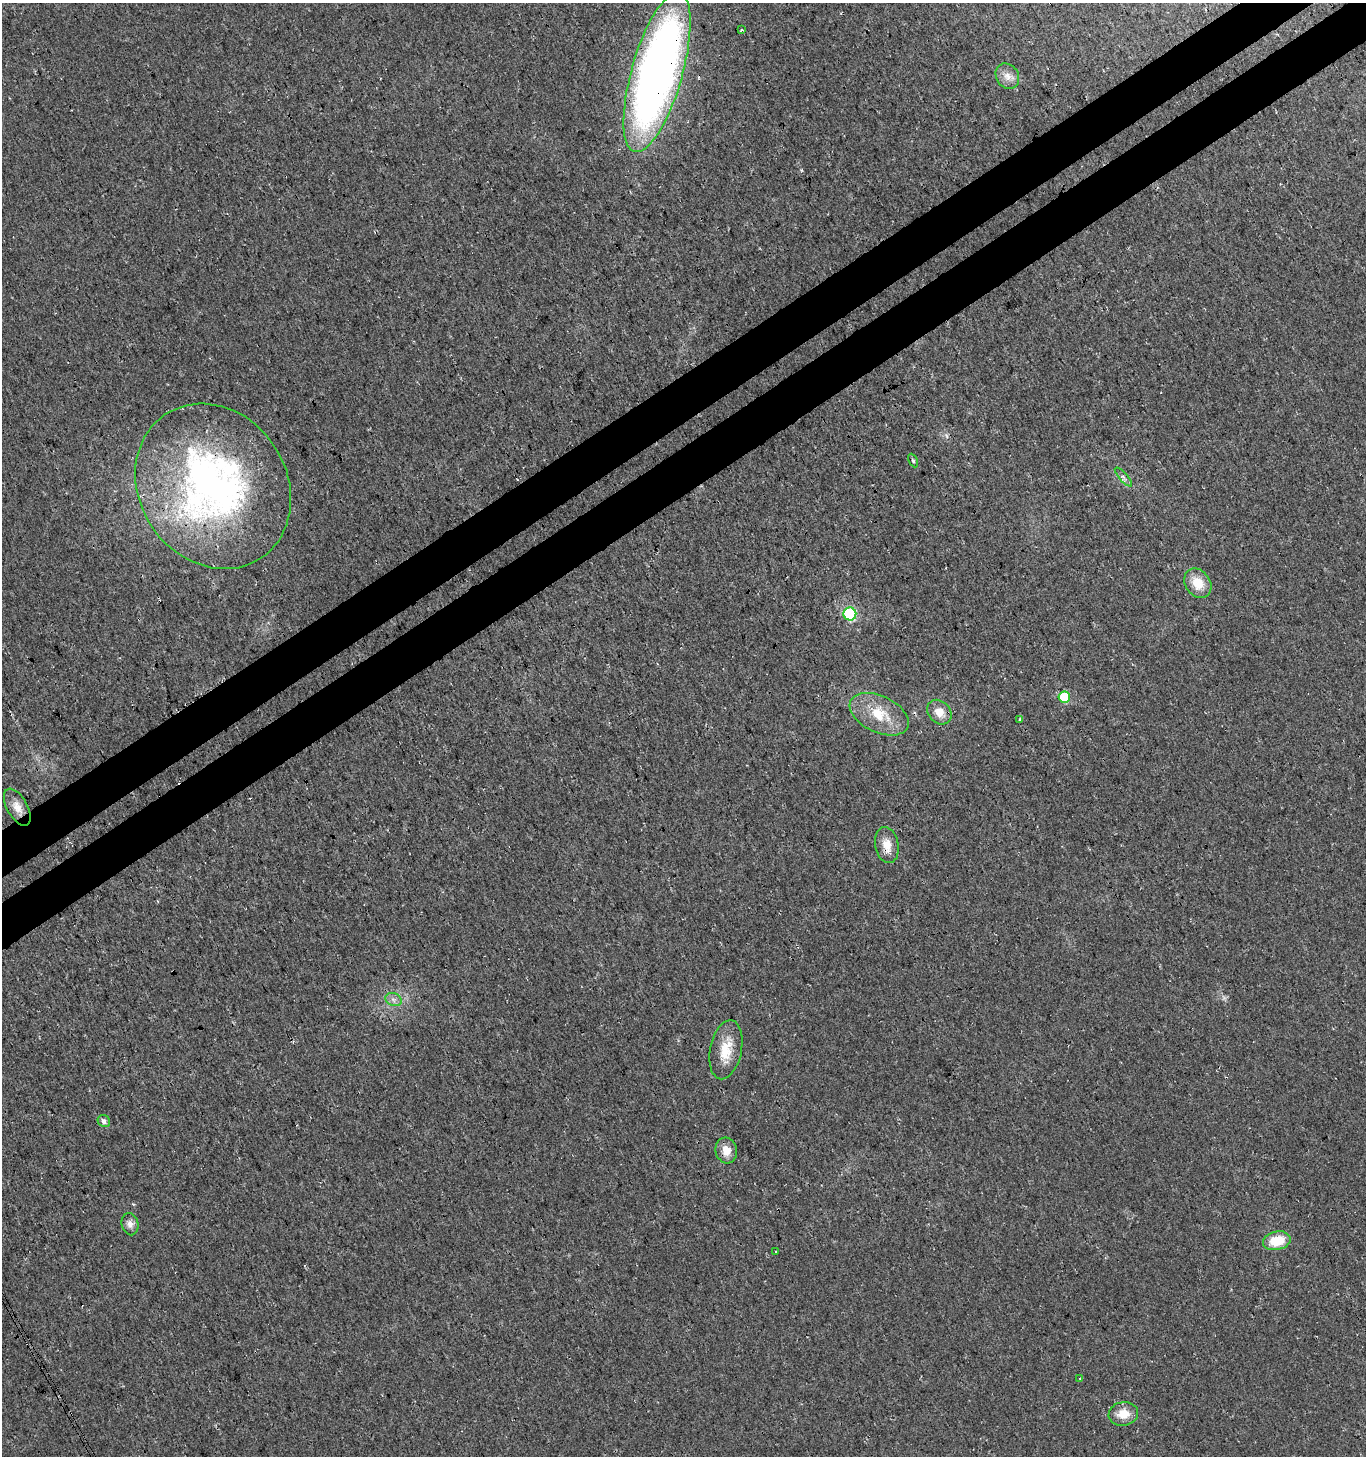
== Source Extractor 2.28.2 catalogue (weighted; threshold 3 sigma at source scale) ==
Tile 10 of 4 x 4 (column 2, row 3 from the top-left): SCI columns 1570-2933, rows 1504-2957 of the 5806 x 5921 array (HDU 1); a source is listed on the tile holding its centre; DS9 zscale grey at full resolution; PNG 1368 x 1458 px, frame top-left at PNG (2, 3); each listed source drawn as its Kron ellipse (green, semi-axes under 4 px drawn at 4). Shown black and unused: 7% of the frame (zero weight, under 3 of 4 exposures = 5% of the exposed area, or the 3 px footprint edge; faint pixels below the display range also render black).
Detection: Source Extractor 2.28.2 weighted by HDU 2 'WHT'; one run over the whole footprint, this tile lists its part. Background 0.0165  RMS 0.007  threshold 0.0317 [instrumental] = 3 sigma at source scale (4.5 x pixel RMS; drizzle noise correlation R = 1.50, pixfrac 1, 0.0396/0.0396 arcsec/px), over >= 5 px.
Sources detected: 24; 1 inside a brighter listed object's ellipse — not listed separately; the other 23 listed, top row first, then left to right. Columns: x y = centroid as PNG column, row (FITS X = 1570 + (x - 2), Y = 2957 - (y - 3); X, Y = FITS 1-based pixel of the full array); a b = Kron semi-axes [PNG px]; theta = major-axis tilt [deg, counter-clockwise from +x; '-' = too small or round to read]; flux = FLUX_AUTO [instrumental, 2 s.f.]
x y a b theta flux
741 30 3 3 - 1.1
657 72 83 25 74 540
1007 76 13 11 -54 6.2
913 461 7 4 -64 1.2
1123 477 12 3 -48 1.7
213 486 86 73 -56 310
1198 583 16 12 -54 14
850 614 6 6 - 78
1064 697 6 5 - 29
939 712 13 11 -46 8.2
879 714 31 18 -25 23
1020 719 3 3 - 5.6
17 807 20 10 -61 8.1
887 845 18 11 -79 9
394 1000 8 6 -20 2.9
726 1050 30 15 78 17
104 1121 6 5 - 2.8
726 1150 13 10 -75 8
130 1224 11 8 -77 4.1
1277 1241 14 9 13 19
775 1252 3 2 - 0.82
1080 1378 3 2 - 0.64
1123 1414 15 11 10 10
Overlapping masked pixels (flux is a lower limit): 4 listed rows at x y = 657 72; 213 486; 17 807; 887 845